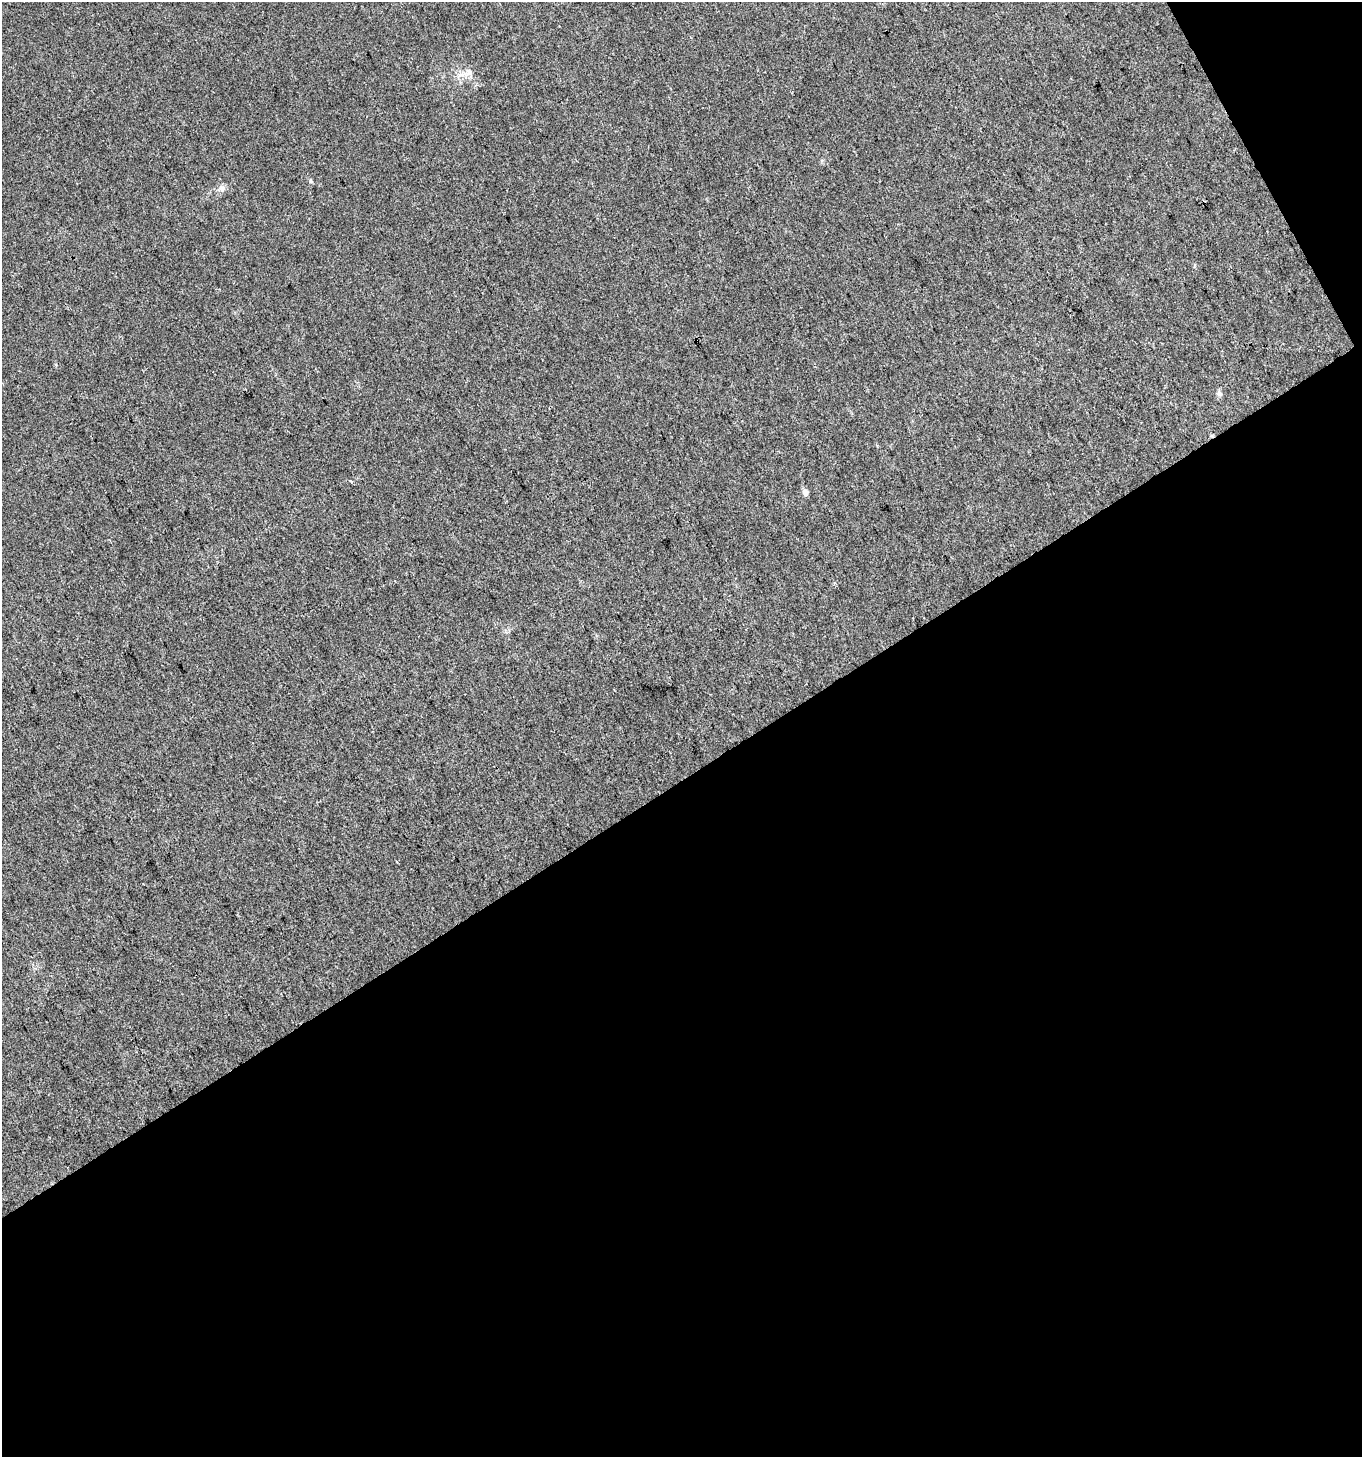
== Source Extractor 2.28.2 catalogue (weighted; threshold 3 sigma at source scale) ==
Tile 4 of 2 x 2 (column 2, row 2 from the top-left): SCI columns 1425-2784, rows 2-1456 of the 2866 x 2911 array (HDU 1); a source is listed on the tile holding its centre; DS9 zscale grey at full resolution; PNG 1364 x 1459 px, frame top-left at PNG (2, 2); no overlay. Shown black and unused: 48% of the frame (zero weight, under 3 of 4 exposures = <1% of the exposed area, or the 3 px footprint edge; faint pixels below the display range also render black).
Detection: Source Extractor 2.28.2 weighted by HDU 2 'WHT'; one run over the whole footprint, this tile lists its part. Background 0.0244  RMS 0.0045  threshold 0.0203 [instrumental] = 3 sigma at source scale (4.5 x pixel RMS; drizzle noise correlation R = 1.50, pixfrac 1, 0.0396/0.0396 arcsec/px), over >= 5 px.
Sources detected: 6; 1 cosmic-ray / hot-pixel residue — not listed; the other 5 listed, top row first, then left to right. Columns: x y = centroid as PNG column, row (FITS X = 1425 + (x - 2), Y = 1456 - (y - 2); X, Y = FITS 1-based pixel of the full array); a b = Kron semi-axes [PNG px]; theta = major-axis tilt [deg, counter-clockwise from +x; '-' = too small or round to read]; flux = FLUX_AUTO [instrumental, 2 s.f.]
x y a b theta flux
468 73 19 9 19 4.3
311 181 6 4 -45 0.66
222 188 10 7 29 2
1219 393 7 6 - 1.1
805 492 7 5 -68 2.2